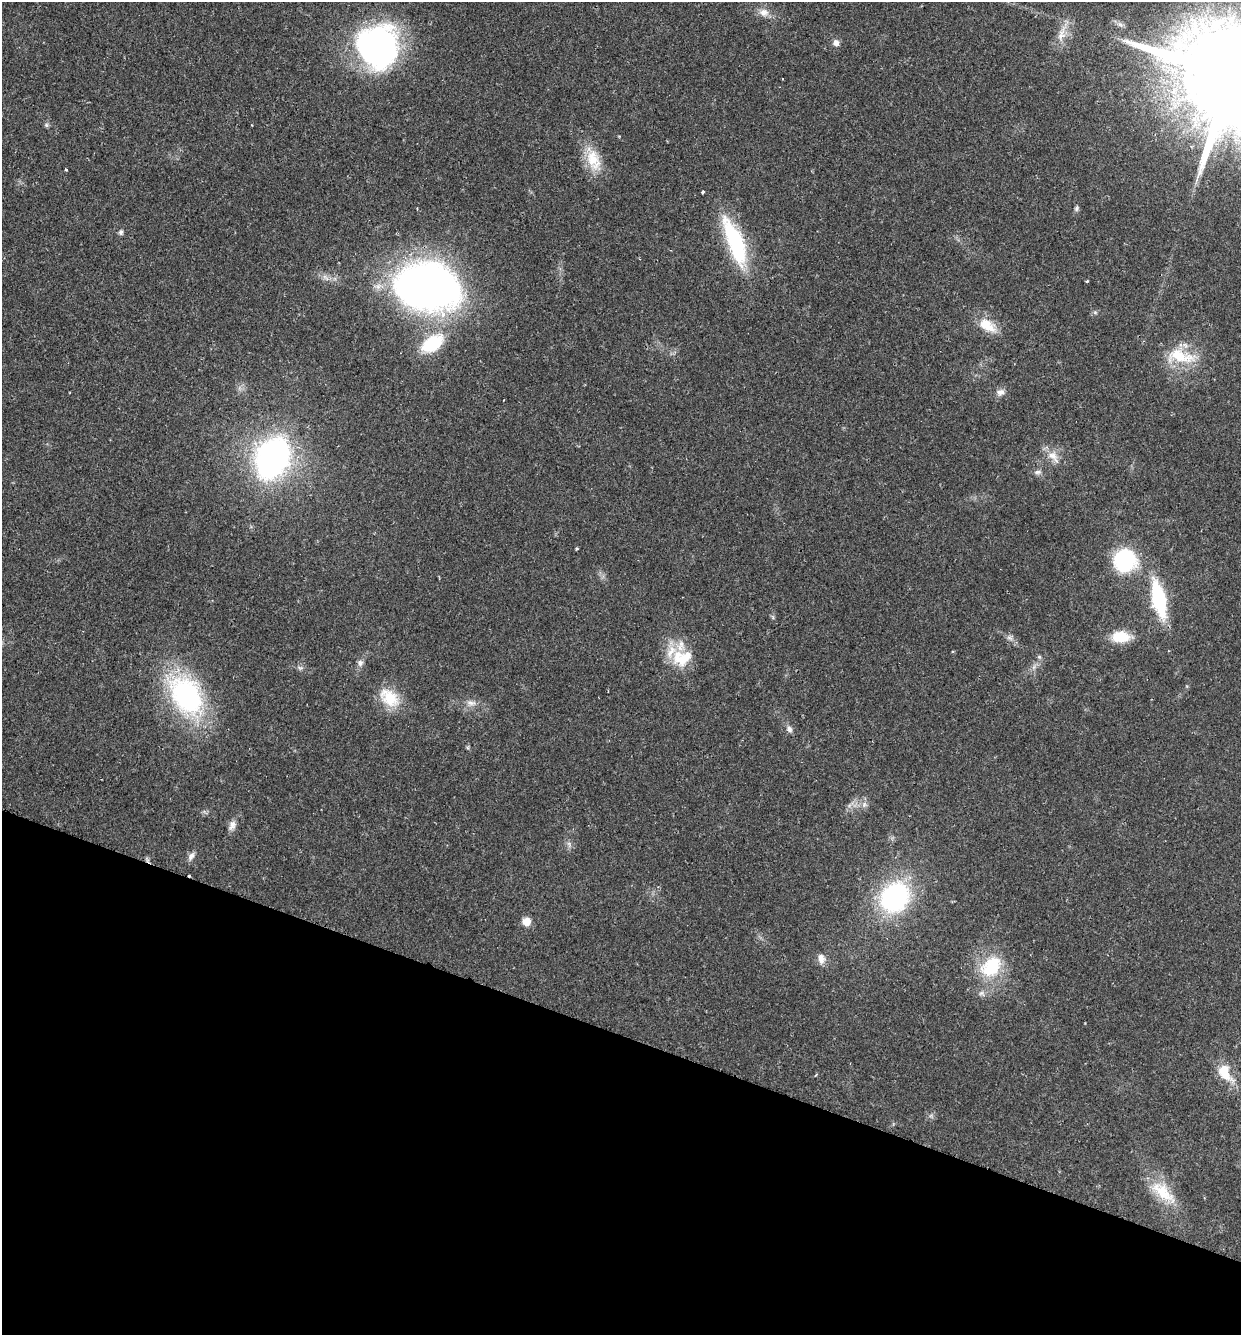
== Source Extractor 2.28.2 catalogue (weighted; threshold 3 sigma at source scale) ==
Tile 15 of 4 x 4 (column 3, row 4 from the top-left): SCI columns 2668-3906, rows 26-1358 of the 5462 x 5379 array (HDU 1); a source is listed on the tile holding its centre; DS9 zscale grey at full resolution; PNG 1243 x 1337 px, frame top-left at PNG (2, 2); no overlay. Shown black and unused: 22% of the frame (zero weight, under 2 of 3 exposures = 3% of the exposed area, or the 3 px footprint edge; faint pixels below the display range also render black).
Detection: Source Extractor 2.28.2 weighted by HDU 2 'WHT'; one run over the whole footprint, this tile lists its part. Background 0.0469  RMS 0.0048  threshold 0.0215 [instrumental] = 3 sigma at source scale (4.5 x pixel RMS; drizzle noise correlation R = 1.50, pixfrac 1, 0.05/0.05 arcsec/px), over >= 5 px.
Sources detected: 48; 1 inside a brighter object's white glare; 1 cosmic-ray / hot-pixel residue — not listed; the other 46 listed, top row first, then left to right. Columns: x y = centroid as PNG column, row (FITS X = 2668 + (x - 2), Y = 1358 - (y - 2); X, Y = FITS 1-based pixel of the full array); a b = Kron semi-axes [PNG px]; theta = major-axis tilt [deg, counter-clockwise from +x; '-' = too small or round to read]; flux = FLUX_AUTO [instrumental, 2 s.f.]
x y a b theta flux
764 12 14 11 -8 3.9
1120 24 11 6 -31 1.9
1061 35 19 10 69 5.8
836 43 8 7 - 2.2
378 47 44 41 -81 120
1230 75 38 26 -24 18000
46 125 7 5 -23 0.92
593 159 36 16 -70 13
66 170 3 2 - 0.41
702 192 3 3 - 1.4
1076 209 7 5 62 0.95
121 232 7 6 - 1.1
734 239 59 20 -62 39
1087 281 3 3 - 0.59
427 287 45 32 -9 350
1095 312 7 4 -1 0.81
987 325 26 14 -30 9.7
432 343 19 11 33 29
1180 356 44 19 -10 18
1000 392 11 8 31 2.5
1053 457 23 10 -52 5.6
272 458 32 24 63 160
1037 472 10 6 0 1.6
576 548 3 3 - 0.89
1124 561 22 22 - 39
1159 599 28 10 -77 47
1121 637 18 11 -2 13
1010 638 10 5 -26 1.6
1039 657 6 5 - 0.82
682 658 30 21 14 18
360 663 10 7 82 1.9
300 668 7 4 -1 0.97
186 696 47 31 -55 80
389 698 30 19 -42 14
471 703 15 7 -5 2.9
789 729 10 7 -56 1.9
864 805 9 6 64 1.9
232 825 14 8 72 2.7
191 856 11 7 53 2.1
895 897 28 24 51 74
527 921 7 7 - 5.7
821 958 14 9 -78 3.3
991 967 32 23 45 25
1225 1072 26 15 -60 11
816 1075 6 2 45 0.44
1163 1192 41 17 -41 16
Isophote crosses this tile's border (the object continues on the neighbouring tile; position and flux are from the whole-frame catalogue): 1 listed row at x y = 1230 75